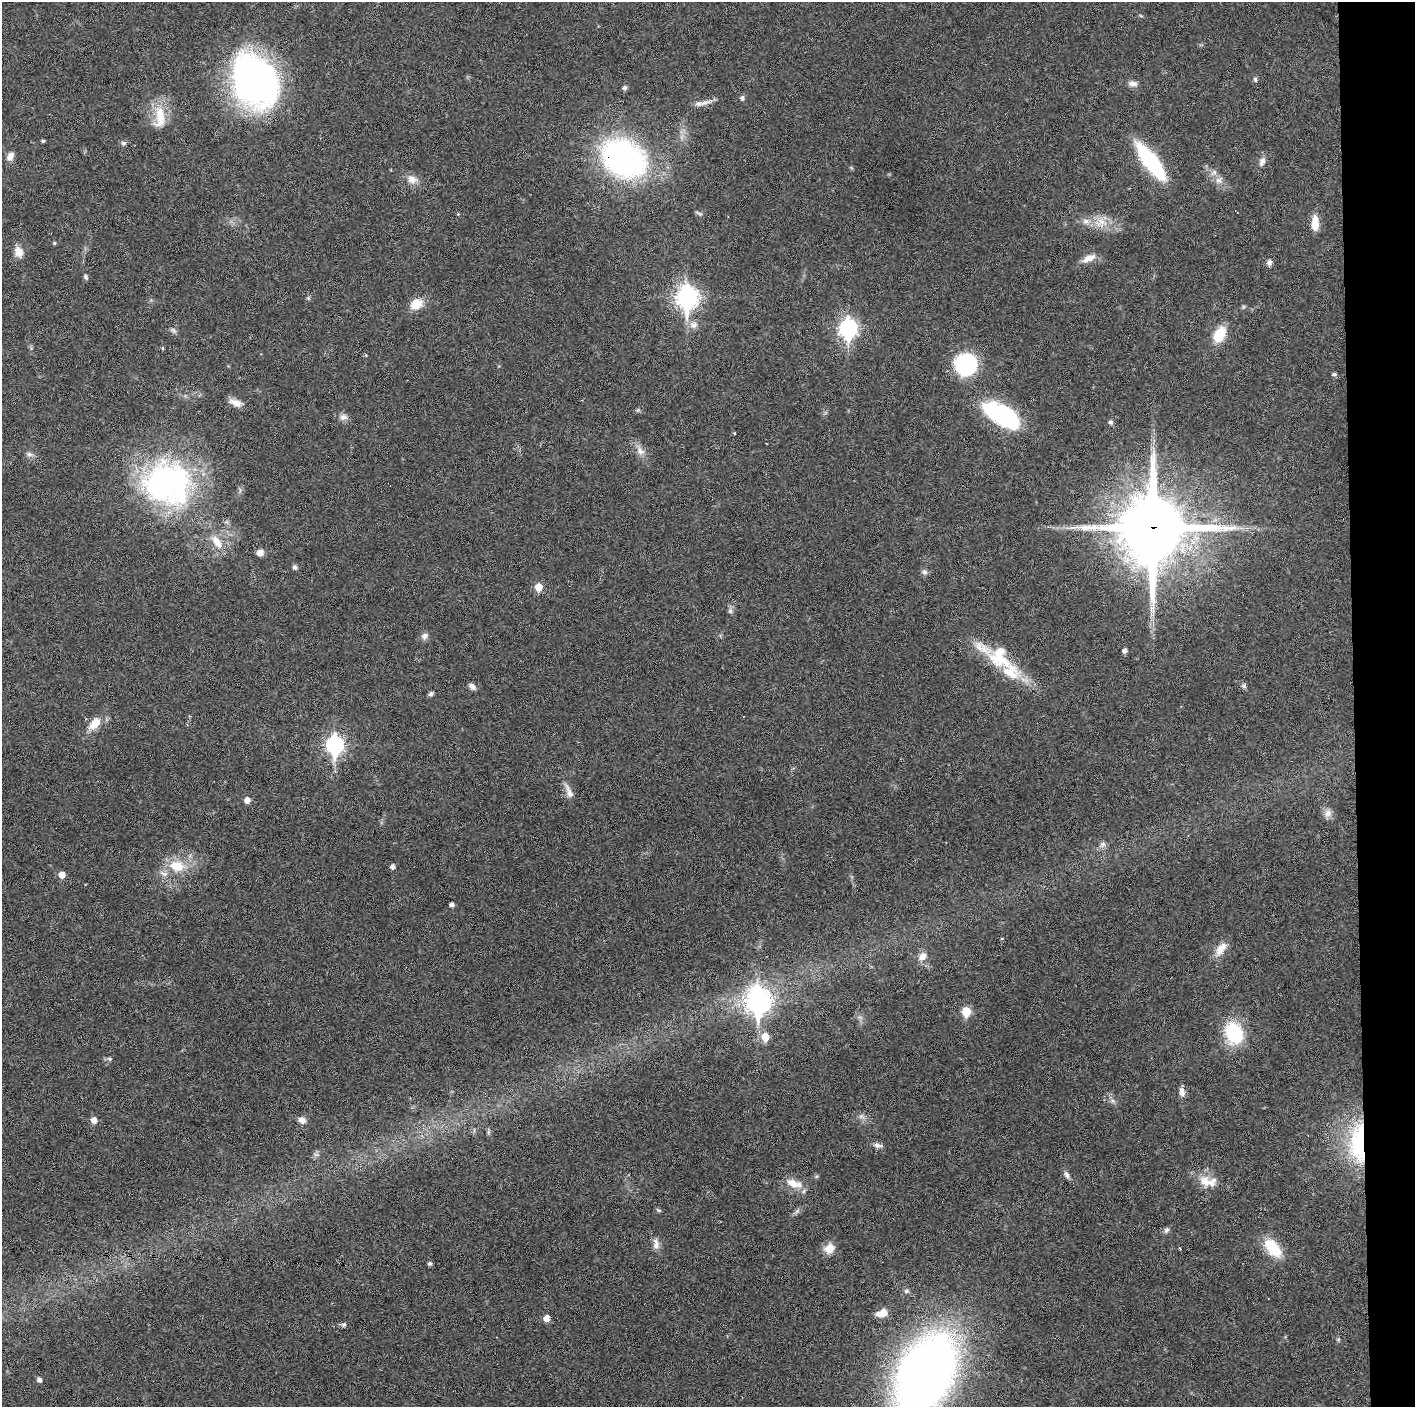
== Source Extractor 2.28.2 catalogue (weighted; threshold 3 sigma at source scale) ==
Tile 6 of 3 x 3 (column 3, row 2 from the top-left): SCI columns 2828-4240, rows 1406-2810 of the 4240 x 4217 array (HDU 1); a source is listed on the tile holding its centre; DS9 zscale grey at full resolution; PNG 1417 x 1409 px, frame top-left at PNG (2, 2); no overlay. Shown black and unused: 4% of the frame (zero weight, under 3 of 6 exposures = <1% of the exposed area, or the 3 px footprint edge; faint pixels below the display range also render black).
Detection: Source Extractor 2.28.2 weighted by HDU 2 'WHT'; one run over the whole footprint, this tile lists its part. Background 0.0251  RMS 0.002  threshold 0.00815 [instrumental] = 3 sigma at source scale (4.09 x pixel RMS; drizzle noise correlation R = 1.36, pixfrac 0.8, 0.05/0.05 arcsec/px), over >= 5 px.
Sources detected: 107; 1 too faint to see at this stretch — not listed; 7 inside a brighter listed object's ellipse — not listed separately; the other 99 listed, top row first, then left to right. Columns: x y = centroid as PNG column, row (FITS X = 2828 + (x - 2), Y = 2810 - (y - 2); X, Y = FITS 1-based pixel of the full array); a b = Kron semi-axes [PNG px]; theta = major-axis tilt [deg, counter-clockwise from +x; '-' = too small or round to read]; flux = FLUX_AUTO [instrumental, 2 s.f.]
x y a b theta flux
1141 16 6 3 -19 0.2
1255 79 6 5 - 0.37
255 81 47 37 -64 79
1133 83 13 7 -4 0.93
625 87 7 5 42 0.41
742 98 7 6 - 0.41
705 103 22 6 18 1.3
160 117 34 15 85 4.8
43 141 5 4 - 0.24
124 143 7 5 -2 0.42
10 156 11 8 65 1.1
624 158 35 26 -31 64
1150 161 43 13 -53 17
1262 162 12 7 71 0.98
412 179 15 11 -23 1.6
1219 180 10 9 - 1.1
458 214 4 3 - 0.18
1100 222 20 14 7 3.2
1315 223 18 8 90 2.5
54 243 5 4 - 0.22
19 252 14 10 -68 1.7
1089 258 20 8 26 1.7
1269 263 8 7 - 0.67
86 277 7 5 -64 0.37
687 297 10 8 -89 100
308 298 5 5 - 0.3
416 304 16 12 35 2.8
694 325 11 9 11 1.2
848 328 9 7 89 60
173 330 9 5 -48 0.47
1219 334 18 11 60 4.5
162 348 4 4 - 0.22
966 364 21 21 - 17
1334 374 5 4 - 0.42
236 403 17 8 -19 1.6
638 410 6 5 - 0.31
1002 415 38 17 -31 23
343 417 12 8 6 0.9
1111 422 6 5 - 0.52
734 433 4 2 - 0.15
640 451 15 9 -53 1.5
29 454 8 6 -15 0.6
167 483 57 52 -5 47
1153 528 24 21 89 1500
217 542 20 10 -55 2.8
260 553 8 7 - 1.1
295 567 7 6 - 0.48
924 572 8 7 - 0.53
539 587 6 5 - 3.4
730 611 8 6 79 0.49
425 636 10 7 47 0.77
1125 650 5 4 - 0.68
1000 657 34 27 -57 8.1
472 686 8 6 -38 0.87
1244 686 7 6 - 0.42
431 694 6 5 - 0.41
94 723 19 10 47 2.8
335 745 9 7 -88 56
569 792 23 7 -66 1.4
247 800 5 5 - 1.3
1328 813 11 10 - 1.1
1102 844 9 7 50 0.7
177 866 24 16 -11 5
393 867 4 4 - 0.73
62 875 5 5 - 1.7
452 904 4 4 - 0.66
1002 938 5 3 - 0.17
1221 949 21 10 54 2.1
923 956 13 9 43 1.5
758 1000 11 9 90 140
966 1011 6 5 - 6.7
1234 1033 25 18 -70 10
765 1037 6 6 - 3.6
109 1059 7 5 -20 0.35
1182 1092 10 6 -80 1.1
1113 1101 7 4 -71 0.41
94 1120 6 6 - 1.2
302 1120 9 7 -32 1
488 1132 7 4 89 0.33
1358 1144 49 19 -89 18
877 1145 11 6 -6 0.74
316 1154 7 4 -18 0.36
1066 1175 11 6 -50 0.72
1204 1181 18 14 -58 2.6
794 1183 23 10 -19 2.7
658 1210 8 4 -27 0.28
797 1211 8 5 45 0.46
1166 1230 8 6 68 0.51
656 1244 17 8 -85 1.2
829 1248 14 12 42 2
1273 1248 24 13 -49 6.1
430 1263 6 5 - 0.35
906 1291 7 5 1 0.39
882 1313 11 7 14 2.5
547 1318 5 5 - 2
343 1324 8 6 0 0.44
1338 1339 6 4 -19 0.24
925 1373 48 30 63 250
39 1380 7 6 - 0.47
Overlapping masked pixels (flux is a lower limit): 3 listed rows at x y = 624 158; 1153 528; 1358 1144
Isophote crosses this tile's border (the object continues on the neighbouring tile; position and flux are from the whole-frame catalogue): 1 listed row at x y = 925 1373